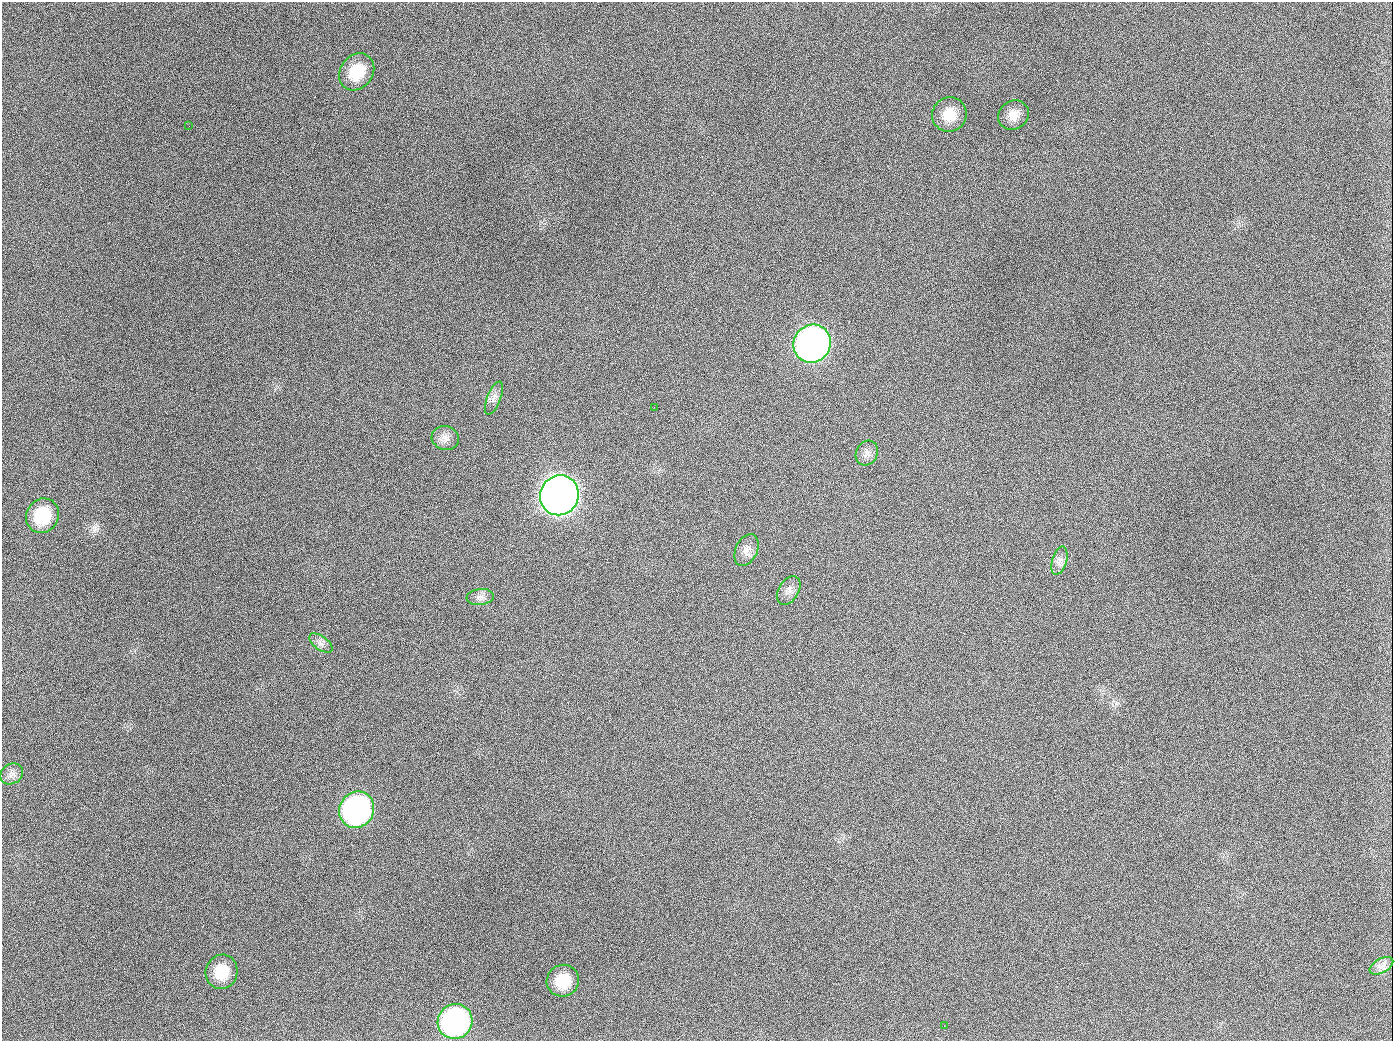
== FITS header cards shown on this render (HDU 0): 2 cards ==
NAXIS1  =                 1391
NAXIS2  =                 1039

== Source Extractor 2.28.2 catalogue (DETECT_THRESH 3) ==
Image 1391 x 1039 px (HDU 0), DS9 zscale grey, 1 PNG px = 1 image px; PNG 1395 x 1043 px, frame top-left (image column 1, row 1039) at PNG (2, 2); each listed source drawn as its Kron ellipse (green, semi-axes under 4 px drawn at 4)
Background 1420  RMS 67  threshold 201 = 3 sigma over >= 5 px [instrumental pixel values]
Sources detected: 23; all 23 listed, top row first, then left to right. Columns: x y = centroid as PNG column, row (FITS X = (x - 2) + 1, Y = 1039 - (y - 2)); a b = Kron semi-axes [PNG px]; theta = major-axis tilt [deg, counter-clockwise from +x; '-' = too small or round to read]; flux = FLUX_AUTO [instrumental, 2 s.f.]
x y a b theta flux
357 72 20 16 54 1.5e+05
949 115 17 17 - 8.8e+04
1013 115 16 14 32 5.2e+04
189 126 2 2 - 1.1e+04
812 344 19 18 - 2.6e+06
494 398 17 7 68 2.8e+04
654 407 2 2 - 5.9e+03
445 438 13 12 - 3.7e+04
867 453 13 10 64 2.9e+04
559 495 20 19 - 5.8e+06
42 516 18 16 57 1.9e+05
746 550 17 11 66 4.0e+04
1059 561 14 7 74 2.6e+04
789 590 16 10 58 3.0e+04
480 597 13 8 7 2.7e+04
321 643 13 6 -36 2.4e+04
12 774 12 10 32 2.6e+04
357 810 19 17 60 1.1e+06
1381 966 13 7 29 2.2e+04
222 972 17 16 - 1.2e+05
563 981 16 15 - 1.2e+05
455 1021 18 17 - 1.0e+06
944 1026 2 2 - 9.3e+03